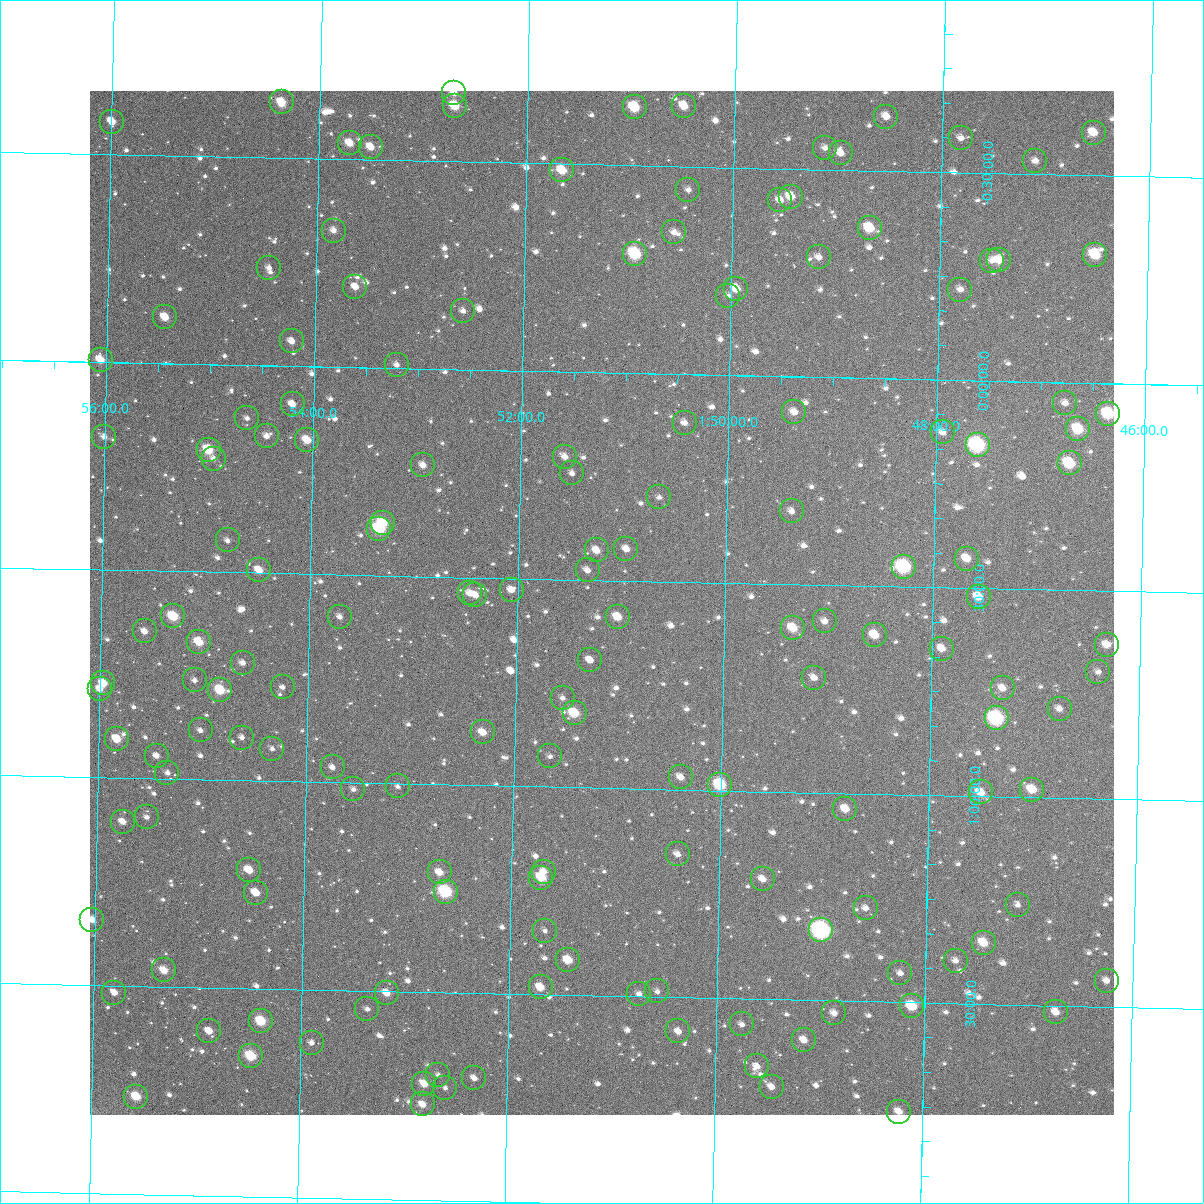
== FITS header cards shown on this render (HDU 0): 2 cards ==
NAXIS1  =                 1024
NAXIS2  =                 1024

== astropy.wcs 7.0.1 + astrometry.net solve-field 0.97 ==
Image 1024 x 1024 px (HDU 0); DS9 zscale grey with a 90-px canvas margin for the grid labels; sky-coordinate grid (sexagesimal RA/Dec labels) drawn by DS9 from the SOLVED WCS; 155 Tycho-2 reference stars matched to detected sources circled (green)
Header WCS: RA---TAN-SIP/DEC--TAN-SIP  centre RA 01:51:11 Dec +00:33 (27.80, +0.55 deg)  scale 8.66 arcsec/px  FOV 147.9' x 147.9'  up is +179 deg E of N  parity flipped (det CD > 0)
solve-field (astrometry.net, Tycho-2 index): VERIFIED the header's WCS against the Tycho-2 star catalogue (verified at 6 index scales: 13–155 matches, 0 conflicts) and refined it, rather than solving blind
Solved WCS: RA---TAN-SIP/DEC--TAN-SIP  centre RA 01:51:11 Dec +00:33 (27.80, +0.55 deg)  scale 8.67 arcsec/px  FOV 147.9' x 147.9'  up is +179 deg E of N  parity flipped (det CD > 0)
The solver's refit moves the header's centre by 0.44 arcsec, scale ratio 1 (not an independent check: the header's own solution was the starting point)
Tycho-2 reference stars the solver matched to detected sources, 155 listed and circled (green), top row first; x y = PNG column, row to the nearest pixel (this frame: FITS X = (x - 90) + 1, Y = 1024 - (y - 91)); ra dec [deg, ICRS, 3 dp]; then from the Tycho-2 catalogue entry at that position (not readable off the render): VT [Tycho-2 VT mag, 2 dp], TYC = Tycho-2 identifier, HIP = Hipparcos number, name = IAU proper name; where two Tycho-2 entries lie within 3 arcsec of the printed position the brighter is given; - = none
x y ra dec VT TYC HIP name
454 93 28.177 -0.666 10.77 4686-614-1 - -
282 102 28.591 -0.634 10.02 4686-1574-1 - -
455 106 28.174 -0.634 9.72 4686-577-1 - -
684 106 27.623 -0.645 10.25 4686-663-1 - -
635 107 27.742 -0.640 9.46 4686-589-1 - -
886 117 27.135 -0.631 10.79 4686-1777-1 - -
112 122 28.998 -0.578 10.53 4686-452-1 - -
1094 133 26.636 -0.602 10.52 4686-1770-1 - -
961 138 26.955 -0.583 11.63 4686-1300-1 - -
350 143 28.425 -0.539 10.42 4686-520-1 - -
371 147 28.375 -0.531 10.72 4686-283-1 - -
825 148 27.281 -0.552 11.72 4686-1705-1 - -
841 153 27.244 -0.540 11.08 4686-1932-1 - -
1035 161 26.775 -0.532 11.52 4686-1476-1 - -
562 170 27.913 -0.484 9.89 4686-208-1 8670 -
688 190 27.608 -0.444 11.80 4686-154-1 - -
791 197 27.361 -0.433 10.35 4686-1591-1 - -
780 200 27.386 -0.424 11.25 4686-1477-1 - -
870 228 27.170 -0.362 9.63 4686-1293-1 - -
334 231 28.460 -0.328 11.93 4686-622-1 - -
674 232 27.641 -0.341 11.78 4686-650-1 - -
635 254 27.733 -0.288 8.71 4686-200-1 8596 -
1095 255 26.626 -0.309 9.52 4686-1743-1 - -
819 257 27.291 -0.289 11.43 4686-1554-1 - -
999 260 26.857 -0.291 10.75 4686-1484-1 - -
992 261 26.874 -0.290 11.83 4686-1928-1 - -
269 268 28.613 -0.236 11.85 4686-105-1 - -
355 287 28.405 -0.193 11.15 4686-126-1 - -
736 289 27.488 -0.209 10.30 4686-130-1 - -
960 290 26.949 -0.218 11.51 4686-1356-1 - -
728 296 27.507 -0.192 12.32 4686-124-1 - -
463 311 28.144 -0.141 11.63 4686-73-1 - -
165 317 28.861 -0.111 10.54 4686-35-1 8961 -
292 341 28.555 -0.059 11.51 4686-21-1 - -
101 360 29.014 -0.006 10.21 4686-2-1 - -
397 365 28.301 -0.008 12.31 4686-1-1 - -
1065 403 26.691 +0.050 11.58 29-760-1 - -
293 404 28.550 +0.092 11.03 30-270-1 - -
794 412 27.342 +0.085 11.59 29-780-1 - -
1108 414 26.586 +0.073 8.99 29-573-1 - -
247 418 28.658 +0.128 12.49 30-303-1 - -
685 423 27.606 +0.117 11.60 30-294-1 - -
1078 429 26.658 +0.112 10.07 29-942-2 8274 -
943 432 26.984 +0.127 11.10 29-946-1 - -
267 436 28.611 +0.170 11.66 30-384-1 - -
104 437 29.001 +0.180 11.55 30-409-1 - -
307 440 28.513 +0.178 11.09 30-408-1 - -
978 445 26.899 +0.155 7.92 29-983-1 8341 -
209 450 28.750 +0.206 9.95 30-396-1 - -
565 457 27.892 +0.205 11.66 30-393-1 - -
214 459 28.737 +0.227 11.81 30-381-1 - -
1070 463 26.677 +0.195 9.23 29-990-1 - -
423 465 28.233 +0.232 11.44 30-353-1 - -
572 473 27.874 +0.244 12.31 30-278-1 - -
659 497 27.663 +0.297 11.76 30-322-1 - -
792 511 27.343 +0.324 11.87 29-386-1 - -
383 523 28.327 +0.373 9.81 30-244-1 8815 -
379 529 28.336 +0.387 8.97 30-197-1 - -
228 540 28.700 +0.423 13.05 30-176-1 - -
626 549 27.739 +0.423 11.47 30-172-1 - -
597 550 27.811 +0.428 10.78 30-168-1 - -
967 559 26.920 +0.429 10.50 29-629-1 - -
904 567 27.071 +0.452 8.14 29-891-1 8393 -
259 570 28.622 +0.494 10.72 30-149-1 - -
588 570 27.831 +0.477 11.72 30-139-1 - -
512 590 28.014 +0.528 11.58 30-94-1 - -
470 593 28.114 +0.538 11.29 30-101-1 - -
475 595 28.101 +0.542 11.00 30-103-1 - -
979 597 26.890 +0.520 10.16 29-303-1 - -
173 616 28.827 +0.609 9.51 30-5-1 8952 -
340 617 28.426 +0.601 12.32 30-12-1 - -
618 617 27.757 +0.588 10.65 30-18-1 - -
825 621 27.258 +0.587 11.35 29-396-1 - -
793 628 27.334 +0.605 9.91 29-86-1 - -
145 631 28.895 +0.646 11.46 30-40-1 - -
875 635 27.137 +0.618 10.22 29-820-1 - -
199 642 28.763 +0.669 9.84 30-52-1 - -
1107 645 26.579 +0.630 11.02 29-852-1 - -
942 649 26.976 +0.647 10.90 29-712-1 - -
590 660 27.821 +0.693 11.13 30-71-1 - -
243 663 28.657 +0.717 11.55 30-78-1 - -
1098 672 26.599 +0.695 11.71 29-911-1 - -
814 678 27.281 +0.723 11.13 29-895-1 - -
195 680 28.772 +0.762 11.97 30-108-1 - -
103 683 28.991 +0.773 10.37 30-154-1 - -
283 687 28.560 +0.773 12.26 30-153-1 - -
1003 688 26.827 +0.739 11.32 29-853-1 - -
100 689 29.000 +0.787 11.79 30-186-1 - -
220 690 28.710 +0.784 9.56 30-193-1 - -
563 698 27.885 +0.785 11.79 30-185-1 - -
1060 709 26.689 +0.786 11.92 29-997-1 - -
575 713 27.856 +0.821 9.69 30-312-1 8639 -
997 718 26.840 +0.812 7.91 29-202-1 8328 -
201 730 28.755 +0.882 12.13 30-1017-1 - -
483 732 28.076 +0.872 10.81 30-989-1 - -
242 738 28.655 +0.897 11.65 30-901-1 - -
117 739 28.956 +0.906 9.93 30-887-1 - -
272 749 28.582 +0.922 12.71 30-869-1 - -
157 756 28.860 +0.945 11.84 30-820-1 - -
550 756 27.913 +0.927 11.96 30-873-1 - -
333 767 28.436 +0.963 11.87 30-776-1 - -
167 773 28.833 +0.985 13.00 30-704-1 - -
681 777 27.597 +0.970 11.06 30-786-1 - -
720 785 27.502 +0.986 9.04 30-712-1 - -
398 786 28.279 +1.006 12.17 30-739-1 - -
353 789 28.384 +1.015 11.77 30-759-1 - -
1032 790 26.751 +0.982 10.20 29-716-1 8298 -
981 792 26.875 +0.991 10.52 29-641-1 - -
845 809 27.199 +1.038 10.56 29-633-1 - -
147 817 28.880 +1.093 12.60 30-460-1 - -
123 822 28.938 +1.105 10.72 30-522-1 - -
678 854 27.601 +1.156 11.77 30-636-1 - -
249 870 28.631 +1.215 10.30 30-608-1 - -
440 872 28.173 +1.212 10.85 30-604-1 - -
544 872 27.922 +1.204 11.41 30-599-1 - -
541 878 27.928 +1.219 9.93 30-590-1 - -
763 879 27.395 +1.211 11.05 29-177-1 - -
446 892 28.158 +1.257 8.57 30-543-1 8756 -
256 893 28.614 +1.270 10.64 30-553-1 - -
1018 905 26.781 +1.260 11.58 29-150-1 - -
866 908 27.146 +1.276 11.44 29-726-1 - -
92 920 29.006 +1.342 11.16 30-485-1 - -
821 930 27.251 +1.332 7.40 29-333-1 8454 -
545 931 27.917 +1.347 12.10 30-490-1 - -
984 943 26.860 +1.352 10.02 29-440-1 - -
568 960 27.859 +1.416 10.11 30-685-1 - -
956 961 26.927 +1.397 11.46 29-718-1 - -
164 970 28.831 +1.461 10.40 30-718-1 - -
900 973 27.059 +1.430 11.62 29-326-1 - -
1107 981 26.563 +1.437 11.66 29-759-1 - -
541 987 27.924 +1.483 10.43 30-785-1 - -
657 991 27.643 +1.487 12.10 30-783-1 - -
114 993 28.950 +1.517 11.15 30-789-1 - -
387 993 28.294 +1.504 10.90 30-801-1 - -
639 994 27.686 +1.493 12.01 30-813-1 - -
912 1006 27.030 +1.509 9.57 29-230-1 - -
367 1009 28.340 +1.544 12.34 30-875-1 - -
1056 1012 26.683 +1.516 11.01 29-76-1 - -
834 1013 27.216 +1.530 11.32 29-943-1 - -
261 1021 28.596 +1.578 9.50 30-906-1 - -
742 1024 27.438 +1.562 12.00 29-7-1 - -
209 1031 28.720 +1.604 10.96 30-1018-1 - -
678 1031 27.591 +1.582 11.16 30-898-1 - -
804 1040 27.288 +1.596 10.84 29-605-1 - -
312 1043 28.472 +1.627 11.57 30-954-1 - -
251 1056 28.618 +1.662 9.37 30-917-1 - -
757 1066 27.399 +1.662 12.08 29-450-1 - -
438 1075 28.166 +1.699 11.89 30-867-1 - -
474 1078 28.079 +1.704 11.56 30-839-1 - -
424 1084 28.199 +1.721 10.52 30-798-1 - -
772 1087 27.363 +1.710 11.55 29-206-1 - -
445 1088 28.149 +1.729 12.26 30-811-1 - -
136 1097 28.892 +1.766 10.44 30-736-1 - -
423 1104 28.202 +1.770 10.94 30-738-1 - -
899 1112 27.056 +1.763 10.88 29-481-1 - -